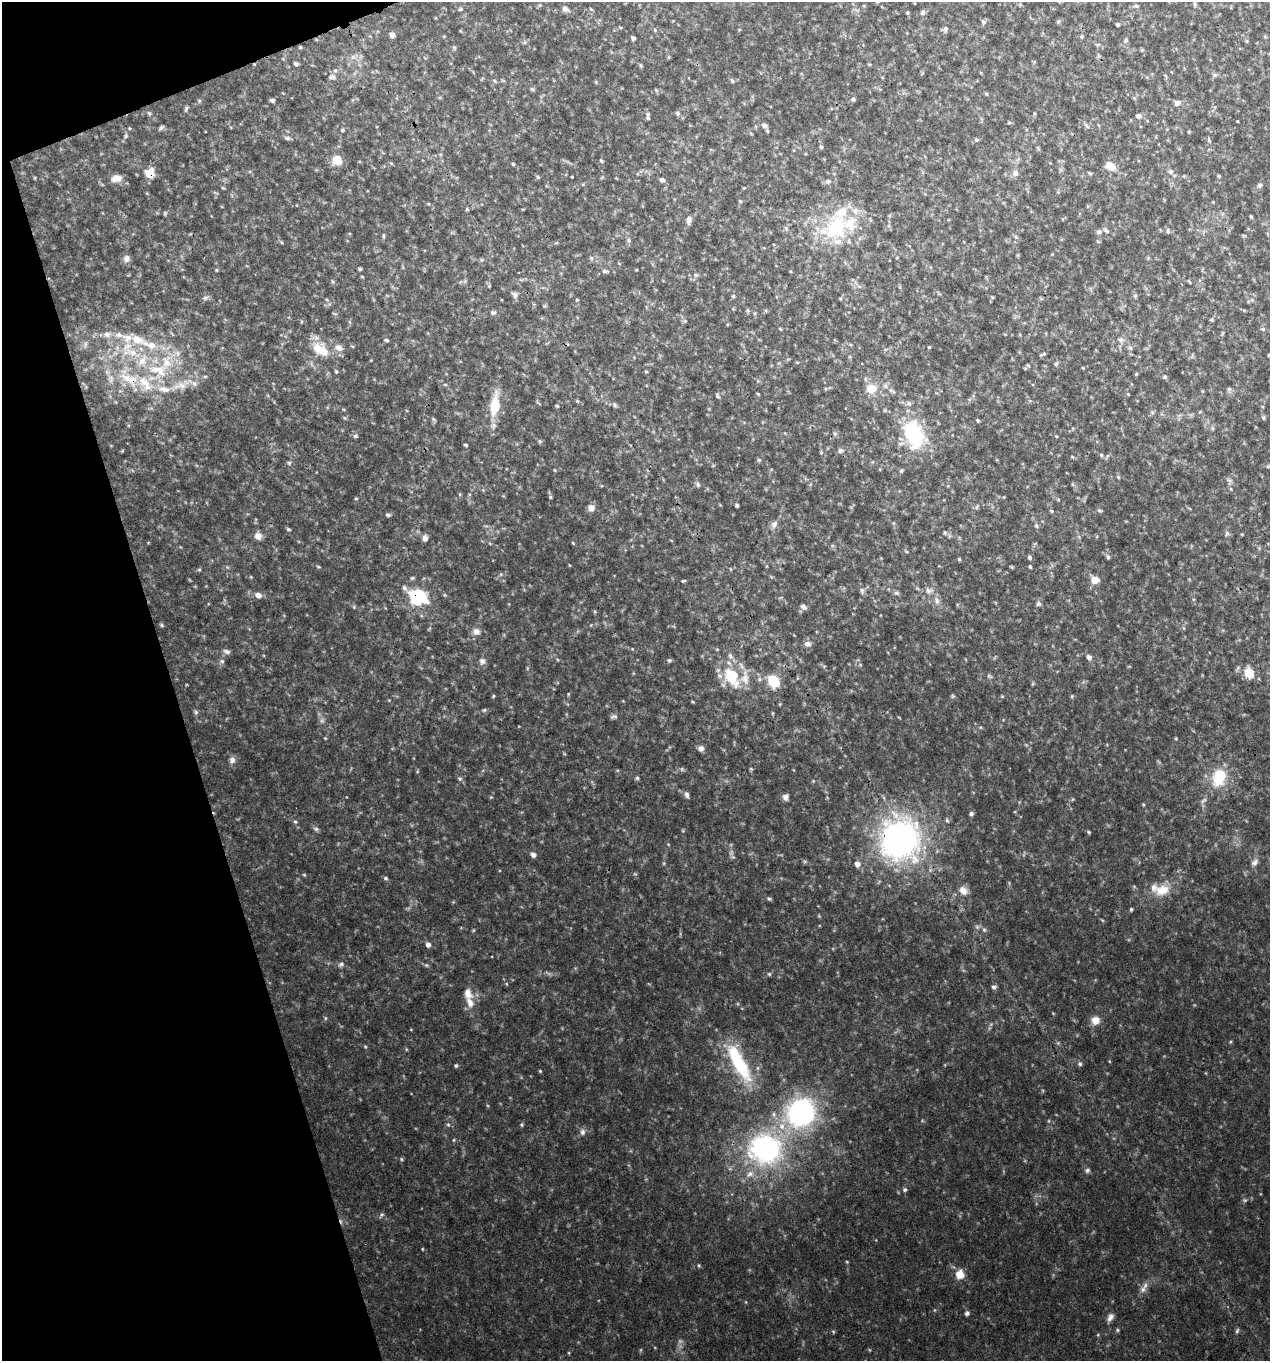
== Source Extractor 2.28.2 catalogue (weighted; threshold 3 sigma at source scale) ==
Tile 5 of 4 x 4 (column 1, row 2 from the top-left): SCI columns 124-1391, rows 2720-4078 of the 5270 x 5440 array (HDU 1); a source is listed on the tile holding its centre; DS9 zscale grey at full resolution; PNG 1272 x 1363 px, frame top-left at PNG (2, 2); no overlay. Shown black and unused: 15% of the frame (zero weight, under 3 of 4 exposures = <1% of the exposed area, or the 3 px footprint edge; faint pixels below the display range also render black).
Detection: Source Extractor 2.28.2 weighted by HDU 2 'WHT'; one run over the whole footprint, this tile lists its part. Background 0.03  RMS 0.0037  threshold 0.0167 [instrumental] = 3 sigma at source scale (4.5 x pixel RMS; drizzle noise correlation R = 1.50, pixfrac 1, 0.0396/0.0396 arcsec/px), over >= 5 px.
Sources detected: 412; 23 too faint to see at this stretch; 1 inside a brighter object's white glare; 1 cosmic-ray / hot-pixel residue — not listed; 27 inside a brighter listed object's ellipse — not listed separately; the other 360 listed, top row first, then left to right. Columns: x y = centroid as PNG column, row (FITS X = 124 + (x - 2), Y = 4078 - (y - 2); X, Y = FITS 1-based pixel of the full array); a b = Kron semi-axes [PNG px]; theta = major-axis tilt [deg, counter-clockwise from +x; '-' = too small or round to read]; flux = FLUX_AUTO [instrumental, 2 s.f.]
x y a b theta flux
1195 3 12 5 -86 1.3
1020 4 6 3 72 0.33
864 6 5 3 - 0.36
1136 6 10 5 -6 0.92
460 9 6 5 - 0.66
565 9 9 7 -32 1.8
591 9 5 4 - 0.45
923 12 7 6 - 1.1
907 13 4 4 - 0.49
1058 21 7 5 46 0.62
983 22 8 6 -62 0.83
1118 24 4 4 - 0.83
620 27 5 4 - 0.42
945 29 8 7 - 1.1
655 30 5 4 - 0.52
392 35 6 5 - 1.9
444 36 5 3 - 0.31
1265 37 6 4 -19 0.47
633 38 4 4 - 0.95
1126 41 7 6 - 0.92
1247 41 5 5 - 0.51
1098 44 8 4 -7 0.69
300 47 4 4 - 0.52
454 48 7 5 -69 0.6
354 57 12 7 21 2.4
669 57 6 4 90 0.42
283 59 6 3 -19 0.39
1034 62 6 3 19 0.34
296 64 6 5 - 0.95
869 64 5 3 - 0.38
641 65 5 4 - 0.57
1215 75 8 6 2 0.98
1166 76 6 4 -70 0.49
332 77 11 8 5 1.8
495 81 7 4 -29 0.65
732 81 7 5 -51 0.71
596 82 5 3 - 0.36
532 89 7 5 -15 0.62
656 90 6 4 -45 0.47
986 94 5 4 - 0.51
1134 98 6 4 -45 0.53
853 99 6 5 - 0.71
272 100 5 4 - 0.97
199 101 6 5 - 0.57
1177 103 8 7 - 1.8
186 109 9 4 60 0.76
149 113 7 5 -73 0.7
678 113 6 6 - 0.98
1139 116 7 6 - 1.4
648 118 6 5 - 0.77
1237 121 3 2 - 0.28
764 125 8 6 -33 1.7
1087 126 10 5 -48 0.96
129 128 5 4 - 0.44
161 128 8 4 45 0.79
342 130 6 5 - 0.67
1189 132 3 3 - 0.42
751 133 5 3 - 0.35
126 136 6 5 - 0.78
287 138 8 5 -12 1
976 140 6 6 - 0.72
1209 140 7 5 -81 0.66
821 147 6 4 -73 0.65
1038 148 7 4 -53 0.55
337 160 12 11 - 6.4
601 161 5 4 - 0.54
391 163 6 4 -19 0.45
513 164 4 4 - 0.51
1111 166 13 9 -24 4.4
1170 171 9 7 -32 1.3
1015 173 10 9 - 1.8
1090 173 5 3 - 0.55
150 174 8 7 - 8.3
1219 176 5 4 - 0.48
538 177 6 5 - 0.51
572 177 3 2 - 0.3
602 177 6 3 20 0.4
35 178 5 3 - 0.36
116 178 13 9 10 3.2
662 180 6 5 - 1.2
828 181 8 7 - 1.3
583 184 5 4 - 0.4
1259 185 8 6 42 0.98
223 188 6 3 -43 0.39
744 188 4 3 - 0.33
740 201 5 4 - 0.43
1213 202 4 4 - 0.27
467 209 5 4 - 0.49
523 209 5 3 - 0.3
165 213 6 5 - 0.53
1251 217 4 3 - 0.52
689 220 10 7 81 1.8
836 227 47 40 60 37
786 228 7 5 -69 0.86
1106 230 11 5 -37 1.1
1168 231 8 4 -78 0.69
1099 232 7 6 - 1.1
1244 235 8 3 -19 0.43
383 236 7 4 88 0.65
1016 237 8 5 -37 0.77
629 240 7 5 -25 0.79
556 243 6 3 18 0.41
1018 255 6 4 71 0.41
897 257 5 3 - 0.27
591 258 7 5 -75 0.79
1148 258 6 4 -47 0.48
126 259 10 8 76 1.7
482 260 7 5 21 0.6
619 263 5 3 - 0.32
360 269 4 3 - 0.59
216 270 4 4 - 0.44
636 270 4 3 - 0.28
605 271 10 5 -11 1.2
696 275 7 6 - 0.98
362 277 5 3 - 0.35
332 281 6 5 - 0.64
1189 282 6 3 -52 0.39
489 286 4 4 - 0.38
859 286 7 4 -18 0.78
515 295 9 7 -50 1.4
733 296 5 5 - 0.61
1135 296 6 6 - 0.69
206 297 10 6 27 1.1
992 297 5 4 - 0.42
327 300 6 3 -20 0.47
577 300 5 4 - 0.43
1252 300 6 4 -46 0.64
748 311 6 6 - 0.64
766 311 6 3 -71 0.42
493 312 7 6 - 1.1
335 314 7 3 -19 0.4
1211 320 5 5 - 0.52
301 321 5 3 - 0.4
685 321 6 5 - 0.62
728 324 5 3 - 0.36
780 329 5 3 - 0.4
1263 329 7 4 -25 0.69
1222 333 7 3 81 0.5
107 334 12 9 -5 2.8
172 334 8 3 -45 0.44
137 340 27 12 -26 10
386 340 5 4 - 0.62
1121 340 11 9 -48 2.2
85 344 12 5 81 1.2
352 346 5 3 - 0.34
929 347 3 3 - 0.36
1130 348 7 6 - 1.1
320 349 27 17 -37 11
885 349 6 4 -19 0.54
1042 354 8 3 21 0.59
1269 355 3 3 - 0.42
634 357 4 3 - 0.3
1056 364 7 6 - 0.8
1028 365 5 5 - 0.62
1083 368 4 3 - 0.32
158 370 36 22 -14 25
336 371 6 4 -73 0.6
646 371 5 4 - 0.42
1136 374 4 4 - 0.44
1165 377 6 5 - 0.74
128 378 41 20 -41 21
191 383 32 9 -11 5.5
445 385 5 3 - 0.43
885 386 8 7 - 1.5
871 388 14 13 - 6.2
825 389 5 3 - 0.35
1229 390 10 6 -82 0.94
758 394 4 3 - 0.42
1128 394 4 3 - 0.32
717 396 7 4 -52 0.6
577 401 5 5 - 0.43
538 403 9 2 -45 0.37
909 404 8 7 - 1.2
494 405 27 10 82 14
615 405 7 5 -72 0.78
557 406 4 4 - 0.45
1152 412 6 4 -44 0.66
1200 412 6 3 19 0.37
1191 415 6 5 - 0.71
344 418 6 4 -22 0.53
1263 418 6 6 - 0.66
434 420 9 4 -54 0.64
977 420 4 4 - 0.56
1212 428 7 4 -89 0.64
835 433 7 6 - 0.86
914 435 26 18 -68 38
355 436 6 6 - 0.84
1056 436 4 3 - 0.34
540 441 7 5 -22 0.65
466 445 4 3 - 0.48
840 450 7 6 - 1.2
821 452 5 5 - 0.41
1101 455 6 5 - 0.79
1072 457 6 4 -2 0.43
759 460 6 5 - 0.67
289 463 7 5 -16 0.74
1268 466 4 4 - 0.45
554 470 5 3 - 0.32
901 471 5 5 - 0.63
1118 477 5 4 - 0.49
1229 481 11 7 -66 1.2
698 484 8 6 -56 1
1072 484 6 4 -90 0.46
483 490 5 5 - 0.44
460 494 6 3 72 0.41
550 497 5 4 - 0.46
356 498 4 4 - 0.39
1058 499 5 4 - 0.39
737 505 4 3 - 0.83
977 506 9 4 63 0.8
591 508 9 8 - 2.1
1099 510 6 5 - 0.67
1051 511 5 4 - 0.46
388 515 6 4 -9 0.79
894 523 6 4 -90 0.48
774 525 13 8 60 2.1
1036 526 8 5 -47 0.84
288 529 6 4 -17 0.57
945 532 6 5 - 0.64
1227 533 7 7 - 0.99
258 536 9 8 - 2.7
425 538 7 6 - 1.9
490 543 5 3 - 0.38
573 543 6 3 -46 0.41
1259 548 5 5 - 0.52
906 552 6 3 -19 0.4
1029 557 5 5 - 0.84
1108 557 7 4 -80 0.8
959 559 4 4 - 0.5
569 565 5 3 - 0.3
766 566 5 3 - 0.37
318 567 6 4 -20 0.47
1012 567 4 3 - 0.46
1030 567 4 3 - 0.55
730 569 5 3 - 0.33
199 570 6 4 8 0.55
501 574 6 5 - 0.74
251 577 5 4 - 0.38
412 578 6 5 - 0.66
1095 580 6 6 - 6.9
683 581 4 3 - 0.45
862 590 9 6 -71 1
929 591 12 10 1 2.6
896 593 7 5 -3 0.8
258 595 9 7 -32 2.3
418 597 10 8 -29 70
937 601 11 7 87 1.9
1038 604 8 7 - 1.1
354 607 6 5 - 0.5
804 607 8 6 -35 1.4
162 625 6 4 -29 0.57
591 625 5 3 - 0.31
429 629 7 3 54 0.47
476 631 10 9 - 2.5
807 644 9 7 11 1.6
227 651 10 6 -17 1.2
1089 657 7 6 - 1.5
669 660 6 5 - 0.78
222 661 7 6 - 0.97
482 661 9 9 - 1.6
860 665 5 5 - 0.57
824 666 5 4 - 0.43
527 668 6 3 -73 0.38
1249 673 14 11 -69 6.2
989 676 7 5 -18 0.78
732 677 30 24 -65 18
759 679 7 6 - 0.95
773 681 16 12 -43 9.5
1033 683 5 5 - 0.46
568 694 4 4 - 0.38
493 696 4 3 - 0.43
1002 696 5 4 - 0.39
1072 696 5 4 - 0.46
389 700 4 4 - 0.31
692 702 5 3 - 0.38
484 710 6 5 - 0.65
196 712 8 5 -89 0.9
614 717 9 5 16 0.94
325 738 4 3 - 0.35
1176 738 4 4 - 0.37
701 748 7 6 - 1.7
232 760 10 8 80 1.9
682 769 6 5 - 0.71
751 769 5 4 - 0.46
794 770 4 3 - 0.28
637 778 5 5 - 0.72
1219 778 23 17 73 14
460 779 7 5 -55 0.86
813 781 5 4 - 0.38
687 795 9 5 -73 1.3
491 797 5 4 - 0.43
786 797 7 6 - 1.7
1073 799 5 3 - 0.38
1143 805 5 3 - 0.39
971 814 5 5 - 0.83
947 820 7 4 -73 0.71
295 822 6 5 - 0.65
316 829 9 5 -15 0.91
683 831 5 4 - 0.43
1089 832 5 3 - 0.52
900 839 42 39 -86 130
668 844 5 3 - 0.32
731 853 10 6 80 1.5
533 855 7 6 - 1.5
805 861 7 5 -19 0.66
1254 862 12 8 51 2
664 863 6 4 -90 0.49
857 864 7 7 - 1.9
304 875 5 4 - 0.42
386 878 6 5 - 0.7
1009 883 5 4 - 0.4
1162 890 23 15 19 8.1
963 891 13 10 -39 3.3
769 898 7 5 -25 0.72
453 902 5 3 - 0.34
1131 909 3 3 - 0.64
819 916 5 4 - 0.39
977 927 9 6 12 1.1
428 945 7 6 - 1.5
341 964 9 7 26 1.3
426 965 7 5 -16 0.71
769 974 5 5 - 0.63
506 984 5 3 - 0.38
994 987 7 5 8 1.1
470 1002 17 10 -66 4.2
1053 1013 5 3 - 0.33
325 1018 6 4 89 0.56
1095 1020 10 10 - 3.9
1230 1042 5 4 - 0.45
1058 1043 6 4 -45 0.58
365 1047 5 4 - 0.45
406 1049 5 4 - 0.42
1080 1064 6 6 - 0.91
456 1065 5 4 - 0.69
741 1067 43 19 -56 26
540 1071 4 4 - 0.41
801 1113 27 24 46 79
774 1114 7 7 - 1.3
448 1125 7 5 -68 0.8
522 1125 5 5 - 0.56
582 1132 10 7 84 1.6
454 1140 5 4 - 0.44
765 1149 32 29 -16 82
402 1159 5 4 - 0.54
1087 1170 8 6 32 1
905 1190 7 6 - 0.93
1245 1200 7 5 0 0.79
381 1215 9 5 59 0.84
422 1249 4 3 - 0.34
847 1262 4 4 - 0.38
699 1265 5 4 - 0.51
960 1274 11 10 - 5.2
1143 1289 12 10 60 2.5
746 1302 5 3 - 0.32
967 1313 6 5 - 1
1110 1318 12 7 65 2.1
1117 1330 6 5 - 0.58
1237 1331 8 5 74 0.82
833 1332 6 4 -70 0.48
569 1353 4 3 - 0.35
Overlapping masked pixels (flux is a lower limit): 4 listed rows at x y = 150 174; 128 378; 418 597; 900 839
Isophote crosses this tile's border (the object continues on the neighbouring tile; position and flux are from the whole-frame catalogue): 2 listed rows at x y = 1195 3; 1269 355
Unlisted compact peaks at least as high as the median listed source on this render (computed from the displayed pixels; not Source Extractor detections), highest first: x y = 1098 1335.